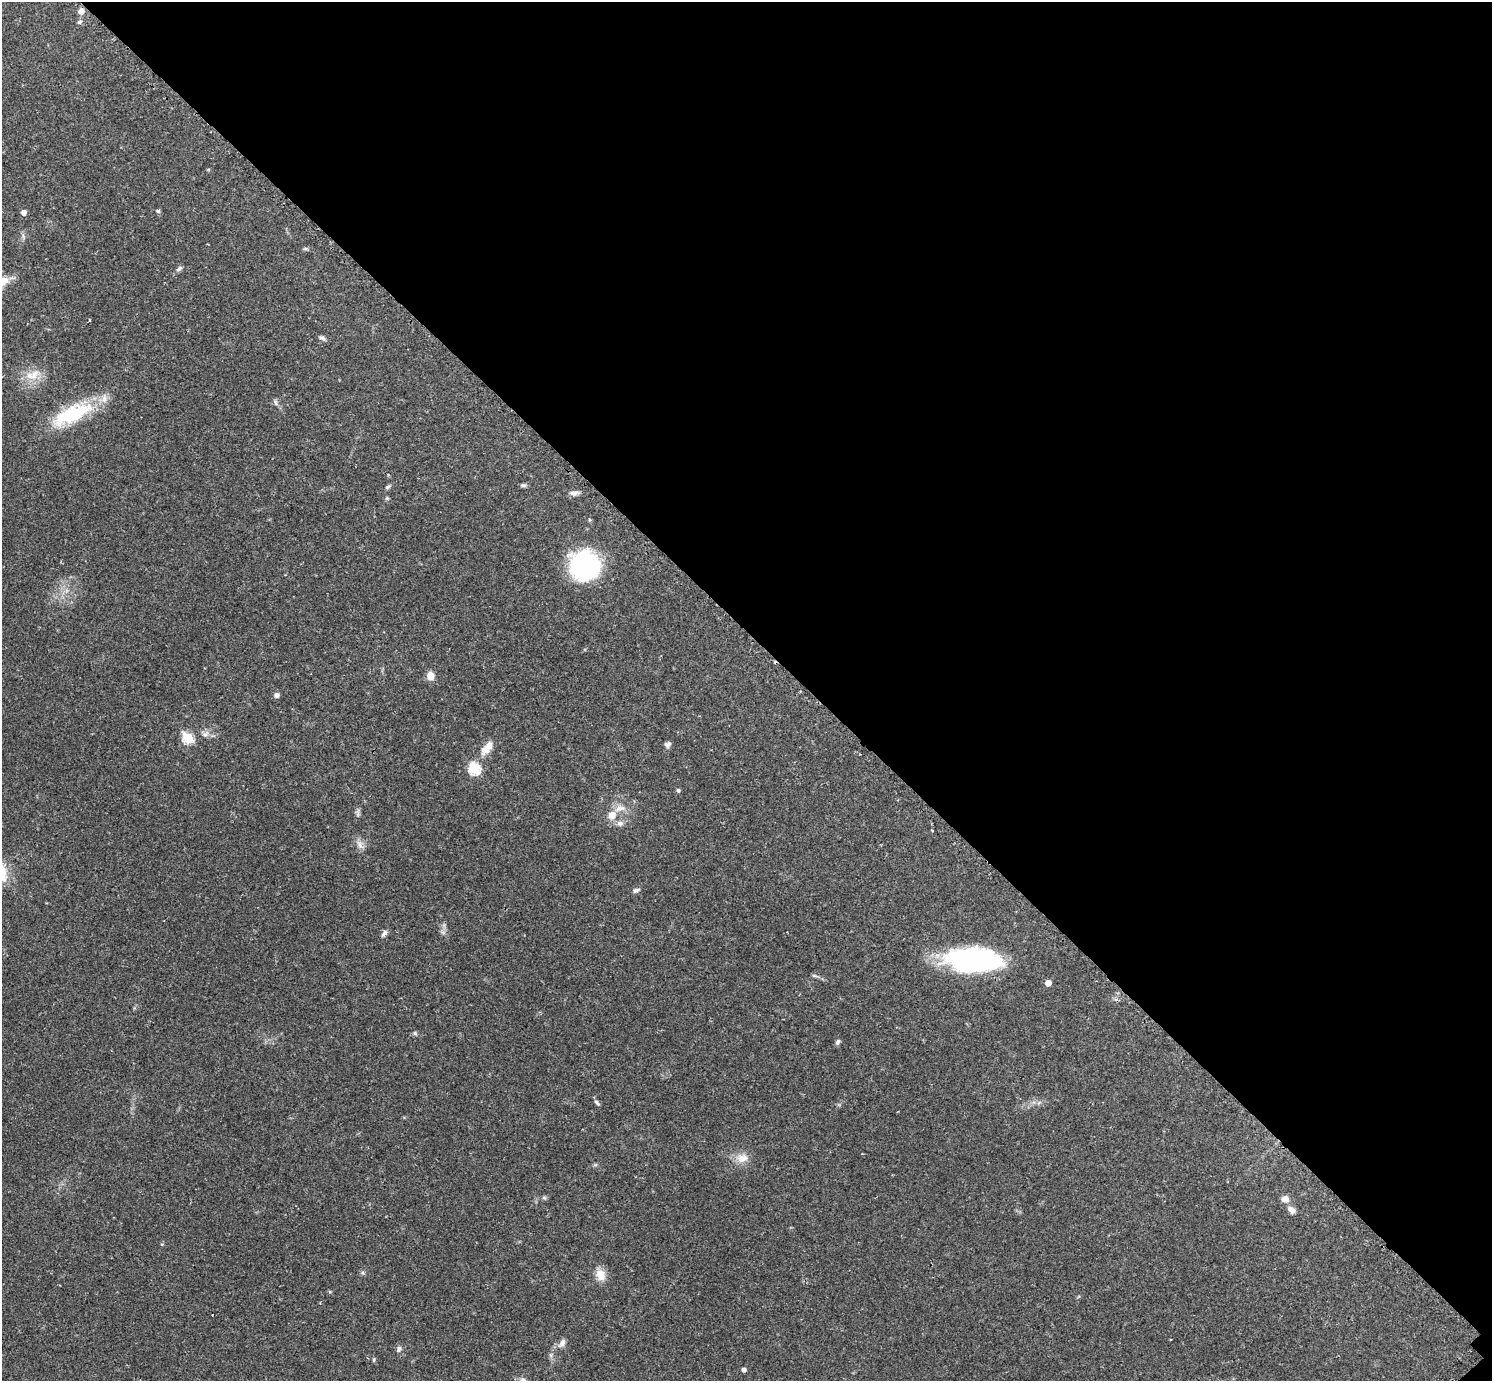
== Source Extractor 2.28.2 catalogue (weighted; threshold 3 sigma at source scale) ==
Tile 8 of 4 x 4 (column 4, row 2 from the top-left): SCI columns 4501-5990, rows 2948-4326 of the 6041 x 6040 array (HDU 1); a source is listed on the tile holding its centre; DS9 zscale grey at full resolution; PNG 1494 x 1383 px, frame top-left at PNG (2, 2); no overlay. Shown black and unused: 46% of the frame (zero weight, under 2 of 3 exposures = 2% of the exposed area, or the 3 px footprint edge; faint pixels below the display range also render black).
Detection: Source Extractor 2.28.2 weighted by HDU 2 'WHT'; one run over the whole footprint, this tile lists its part. Background 0.079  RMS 0.0056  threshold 0.0251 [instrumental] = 3 sigma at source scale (4.5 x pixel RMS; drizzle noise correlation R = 1.50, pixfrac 1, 0.05/0.05 arcsec/px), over >= 5 px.
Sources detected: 46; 1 cosmic-ray / hot-pixel residue — not listed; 1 inside a brighter listed object's ellipse — not listed separately; the other 44 listed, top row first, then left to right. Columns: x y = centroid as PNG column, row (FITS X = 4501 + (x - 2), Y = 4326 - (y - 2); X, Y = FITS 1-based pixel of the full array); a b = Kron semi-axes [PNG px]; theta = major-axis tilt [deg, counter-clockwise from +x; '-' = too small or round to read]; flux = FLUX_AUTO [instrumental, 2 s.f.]
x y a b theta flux
81 11 7 7 - 3
79 22 6 5 - 1.3
158 211 5 5 - 0.8
24 212 5 5 - 3.1
179 268 9 5 35 1.4
89 320 4 3 - 0.45
322 338 10 5 -27 1.4
34 375 17 10 61 7.1
275 402 10 5 -68 1.4
73 414 51 20 27 36
523 485 8 5 -1 1.1
388 487 7 5 47 1
574 493 12 6 4 2.3
387 498 5 5 - 0.76
585 565 30 28 -36 68
430 676 8 7 - 5.5
277 695 8 6 75 1.5
205 734 9 6 40 2.1
188 738 6 5 - 38
668 744 8 6 27 1.7
487 748 22 10 51 6.6
474 768 6 6 - 49
678 790 5 4 - 1.1
612 815 11 9 62 5.3
620 823 9 7 -15 2.2
932 830 3 2 - 0.54
360 844 14 6 -56 2.9
636 890 9 5 19 1.4
384 933 11 6 54 1.7
973 960 54 23 -2 94
814 975 6 4 -2 0.86
1048 983 5 4 - 5.3
415 1033 6 5 - 0.87
838 1042 7 5 70 1.3
597 1102 9 4 -43 1.2
742 1158 17 12 5 5.8
544 1198 7 4 -1 0.88
1285 1199 9 8 - 3.4
1292 1210 10 7 -37 3.1
600 1275 16 11 -70 6.1
562 1343 12 7 51 2.8
399 1349 8 6 61 1.4
374 1360 6 3 90 0.68
743 1370 4 4 - 1.9